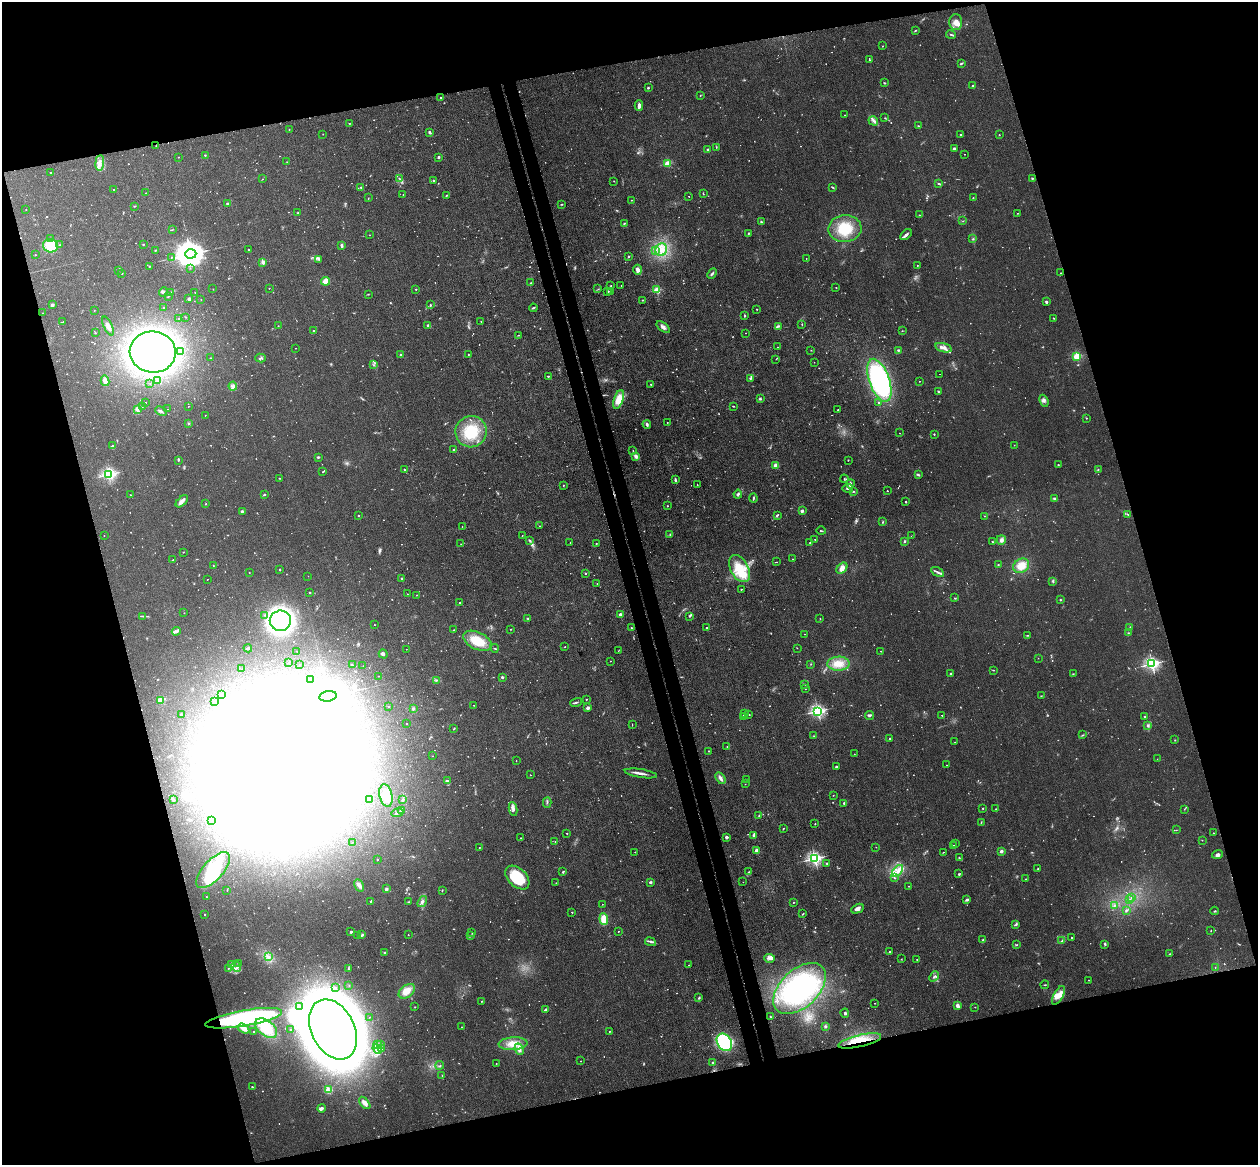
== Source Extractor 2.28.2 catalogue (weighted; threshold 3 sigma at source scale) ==
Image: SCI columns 58-5079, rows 155-4805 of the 5135 x 5078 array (HDU 1 of 3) = the unmasked area's bounding box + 8 px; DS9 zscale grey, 4 x 4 block average (1 PNG px = mean of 4 x 4 image px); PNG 1260 x 1167 px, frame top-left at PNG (2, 2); each listed source drawn as its Kron ellipse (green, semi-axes under 4 px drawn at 4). Shown black and unused: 32% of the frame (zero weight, under 3 of 4 exposures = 6% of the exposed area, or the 3 px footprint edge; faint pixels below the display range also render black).
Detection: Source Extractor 2.28.2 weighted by HDU 2 'WHT'. Background 0.0396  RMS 0.0045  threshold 0.0201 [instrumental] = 3 sigma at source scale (4.5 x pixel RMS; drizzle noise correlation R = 1.50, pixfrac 1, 0.05/0.05 arcsec/px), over >= 5 px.
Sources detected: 1280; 111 too faint to see at this stretch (4 x 4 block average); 77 inside a brighter object's white glare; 13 cosmic-ray / hot-pixel residue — neither listed nor drawn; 20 coinciding with a brighter row at this scale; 39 inside a brighter listed object's ellipse — not listed separately; of the other 1020, all 500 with FLUX_AUTO >= 1.04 (the completeness limit of this list) listed and drawn (520 fainter detections not listed), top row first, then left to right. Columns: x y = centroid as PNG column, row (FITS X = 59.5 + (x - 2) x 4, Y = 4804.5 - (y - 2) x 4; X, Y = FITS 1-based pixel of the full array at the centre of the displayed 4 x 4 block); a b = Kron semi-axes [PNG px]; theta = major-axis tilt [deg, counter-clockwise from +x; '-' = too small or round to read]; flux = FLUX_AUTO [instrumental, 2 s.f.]
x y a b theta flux
956 22 8 6 88 21
915 30 3 2 - 2.1
951 35 5 2 - 3.6
883 46 2 2 - 1.5
869 60 4 2 - 2.1
961 63 4 2 - 3.5
884 83 2 2 - 1.8
973 86 2 2 - 1.8
648 88 2 2 - 6.1
700 96 2 2 - 1.3
440 97 2 2 - 4
639 106 5 2 - 12
845 115 2 2 - 1.1
885 118 2 2 - 1.4
873 121 5 2 - 6.1
349 123 3 2 - 1.5
919 126 4 2 - 2.4
289 129 2 2 - 1.1
429 132 3 3 - 3.8
323 134 2 2 - 1.9
960 135 2 2 - 3.3
999 135 2 2 - 1.4
156 146 2 2 - 1.5
716 147 3 2 - 1.4
954 148 3 2 - 4
708 149 2 2 - 5.7
965 154 2 2 - 1.3
205 155 2 2 - 3
178 157 2 2 - 1.7
438 157 3 2 - 4.8
287 162 2 2 - 1.1
100 163 8 3 85 12
668 163 2 2 - 140
51 173 2 2 - 5.1
1032 178 4 2 - 2.4
262 179 2 2 - 1.3
400 179 2 2 - 1.1
433 180 2 2 - 9.4
614 181 2 2 - 2.4
938 183 2 2 - 3.1
361 187 3 2 - 2.5
832 187 3 2 - 2.7
114 189 2 2 - 1.9
146 193 2 2 - 1.4
703 194 3 2 - 1.6
403 195 2 2 - 1.1
446 195 3 2 - 2.2
689 196 2 2 - 2
368 198 2 2 - 1.3
973 198 3 2 - 1.6
631 200 2 2 - 1.2
227 203 2 2 - 16
562 204 3 2 - 2
134 206 2 2 - 1.8
26 209 2 2 - 1
298 213 2 2 - 3.9
1017 213 2 2 - 1.6
919 215 2 2 - 1.3
963 221 2 2 - 1.2
761 222 3 2 - 2.6
624 223 3 2 - 2.9
845 229 16 13 3 81
172 230 3 2 - 1.2
749 233 3 2 - 2
370 235 2 2 - 1.1
906 235 7 2 44 7
50 238 2 2 - 1.8
973 239 3 2 - 2.4
143 244 2 2 - 4
59 245 2 2 - 1.3
50 246 7 6 - 70
342 246 4 2 - 6
155 250 2 2 - 3.9
249 250 2 2 - 2.3
656 250 2 2 - 1.5
661 250 6 5 - 26
191 254 5 4 - 6100
35 255 2 2 - 1.5
628 256 2 2 - 4.1
171 257 2 2 - 2.1
806 258 2 2 - 1.2
319 259 3 2 - 2.6
263 262 2 2 - 39
917 265 2 2 - 1.4
150 266 2 2 - 4.4
190 268 2 2 - 1.5
118 270 2 2 - 1.5
637 270 5 3 - 10
122 273 2 2 - 2
1061 273 2 2 - 1.5
712 274 6 2 45 4.7
325 281 4 4 - 36
531 283 2 2 - 5.2
611 285 2 2 - 2.8
621 286 2 2 - 1.6
836 287 2 2 - 1.3
269 288 2 2 - 1.3
213 289 2 2 - 1.2
416 289 2 2 - 3.6
598 289 2 2 - 1.5
657 290 2 2 - 160
608 291 2 2 - 2.1
610 291 2 2 - 1.1
163 292 4 3 - 3.8
195 292 2 2 - 1.5
171 293 4 2 - 3.5
368 294 2 2 - 1.1
169 296 3 2 - 2.1
189 299 2 2 - 12
201 299 2 2 - 1.5
643 300 2 2 - 3.7
1046 302 2 2 - 19
52 305 4 3 - 3.9
430 305 3 2 - 2
163 307 2 2 - 1.6
533 308 4 2 - 2.6
756 309 2 2 - 1.3
94 310 2 2 - 1.2
42 313 2 2 - 1.3
744 316 4 2 - 2
186 317 2 2 - 1.7
178 318 2 2 - 1.5
1054 318 3 2 - 1.3
481 321 2 2 - 1.3
63 322 2 2 - 1.2
802 324 2 2 - 1.9
428 325 4 3 - 4.2
108 326 10 3 -65 14
278 326 2 2 - 1.3
778 326 3 2 - 4
663 327 8 4 -37 10
313 331 2 2 - 10
902 331 2 2 - 1.1
95 332 2 2 - 1
746 333 2 2 - 1.4
519 335 2 2 - 1.7
778 347 2 2 - 1.3
295 348 2 2 - 1.5
943 348 8 3 -16 13
811 350 2 2 - 1.7
898 350 3 2 - 3.5
153 352 23 20 -4 1500
181 352 2 2 - 1.2
401 355 2 2 - 4.2
468 355 2 2 - 2.2
1076 356 2 2 - 190
211 358 2 2 - 1.1
261 358 5 2 - 3.7
776 359 2 2 - 1
814 362 2 2 - 1.4
373 365 3 2 - 2
940 374 2 2 - 1.4
548 376 2 2 - 7.7
750 378 4 2 - 3.4
879 380 22 10 -70 550
105 381 5 4 - 13
157 381 3 2 - 3.8
919 381 2 2 - 1.1
150 383 2 2 - 1.1
651 385 3 2 - 2.1
233 386 4 2 - 3.4
938 392 2 2 - 3.1
619 399 10 4 71 44
760 399 3 3 - 3.6
1044 401 6 3 -67 7.5
146 402 2 2 - 1.2
878 402 2 2 - 1.6
142 406 2 2 - 1.9
188 406 2 2 - 1.5
733 406 2 2 - 1.9
137 409 4 3 - 11
168 409 2 2 - 1.3
838 410 2 2 - 2.5
161 411 6 2 -25 5.9
205 415 2 2 - 1.5
1086 418 2 2 - 1.4
667 422 2 2 - 1.3
188 424 3 2 - 1.8
647 424 4 2 - 5.3
471 432 16 15 - 97
900 433 2 2 - 1.2
934 434 2 2 - 3.5
1014 445 2 2 - 1.4
112 446 2 2 - 2
454 449 2 2 - 4.2
633 450 2 2 - 1.2
318 457 3 2 - 4.4
636 457 4 3 - 6
178 460 2 2 - 2.7
848 460 2 2 - 1.4
776 465 2 2 - 75
1058 465 2 2 - 2.6
1098 469 3 2 - 1.6
405 470 2 2 - 1.8
323 472 2 2 - 2.6
108 474 2 2 - 360
919 475 2 2 - 2.7
279 478 2 2 - 1.8
844 479 4 2 - 1.7
675 480 3 2 - 6
850 484 4 3 - 7.4
563 485 2 2 - 2.3
697 485 2 2 - 1.2
848 488 5 2 - 4.2
853 491 2 2 - 2.4
887 491 2 2 - 2.2
264 494 2 2 - 4.4
738 494 4 3 - 5.2
130 495 2 2 - 2
753 498 4 2 - 3.6
1054 499 3 2 - 3.1
182 501 7 3 44 13
906 502 2 2 - 7.9
206 504 2 2 - 1.6
667 506 2 2 - 1.5
242 511 2 2 - 6.3
802 511 2 2 - 22
1128 514 3 2 - 1.8
777 515 4 2 - 3.8
358 516 2 2 - 2.4
984 516 2 2 - 1.1
883 522 2 2 - 2.3
540 526 2 2 - 1.2
462 527 2 2 - 1.3
821 531 5 2 - 2.4
670 534 2 2 - 1.9
104 535 2 2 - 1.1
522 535 2 2 - 1.2
911 536 2 2 - 1.1
815 539 2 2 - 1.2
529 540 3 2 - 3
1001 540 5 4 - 7.9
904 541 3 2 - 2.9
570 542 2 2 - 1.1
992 542 2 2 - 1.7
596 543 2 2 - 3.2
810 543 2 2 - 1.4
461 544 2 2 - 1.1
183 552 2 2 - 1.2
793 559 2 2 - 1.2
173 560 2 2 - 1.9
777 562 2 2 - 3.2
213 565 2 2 - 1.1
998 565 2 2 - 2.6
1021 566 8 6 33 38
739 568 15 9 -61 71
842 568 6 4 46 17
280 570 2 2 - 1.7
938 572 7 2 -28 5.8
249 573 2 2 - 1.4
585 573 2 2 - 2.3
308 576 2 2 - 1.1
207 579 2 2 - 1.8
402 579 4 2 - 2.3
1053 582 4 2 - 3.4
597 584 2 2 - 1.2
741 589 3 2 - 1.4
310 592 2 2 - 1.8
407 594 2 2 - 1.2
417 595 2 2 - 1
954 598 2 2 - 2.1
1060 600 2 2 - 2.3
460 602 2 2 - 2.6
184 613 2 2 - 1.1
620 614 2 2 - 32
264 615 2 2 - 1.3
143 616 2 2 - 1.1
690 616 4 2 - 3.5
528 618 3 2 - 2.4
820 619 2 2 - 1.2
280 621 10 10 - 1100
374 625 2 2 - 1.3
631 628 2 2 - 2.8
707 628 2 2 - 2.5
1130 628 2 2 - 2
511 629 2 2 - 1.1
454 630 2 2 - 1.7
176 631 4 3 - 6.2
1128 633 2 2 - 1.7
805 634 2 2 - 1
1027 635 3 2 - 1.8
477 641 15 8 -25 68
565 647 2 2 - 1.4
248 648 4 2 - 5.2
494 648 4 2 - 3.1
797 648 3 2 - 1
406 649 2 2 - 1.1
297 651 2 2 - 1.3
618 651 3 2 - 1.1
881 651 2 2 - 1.5
383 654 5 4 - 4.9
1038 658 2 2 - 1.4
610 661 2 2 - 1.5
289 662 2 2 - 1.7
811 664 2 2 - 1.1
839 664 11 7 2 32
1152 664 2 2 - 760
299 665 2 2 - 1.7
352 665 2 2 - 1.8
363 666 2 2 - 1.4
242 669 2 2 - 1.4
993 670 3 2 - 1.3
951 674 2 2 - 8.3
1073 674 3 2 - 1.3
378 676 2 2 - 1.1
502 677 2 2 - 4.5
310 679 2 2 - 1.2
436 680 2 2 - 2.2
804 684 3 2 - 1.2
805 689 2 2 - 1.1
221 694 2 2 - 2.2
328 696 9 5 9 17000
1041 696 2 2 - 1.3
586 699 2 2 - 2.8
161 700 2 2 - 110
215 702 2 2 - 3.5
576 702 6 2 14 4.4
474 705 2 2 - 1.3
389 706 2 2 - 1.8
413 708 3 2 - 3.7
588 708 3 3 - 7.9
818 711 2 2 - 660
182 714 3 2 - 2.9
745 714 2 2 - 1.9
749 715 2 2 - 1.9
942 715 2 2 - 1.4
743 716 2 2 - 11
869 716 4 3 - 5.1
1145 717 2 2 - 7.5
406 723 2 2 - 2.4
632 725 3 2 - 1.4
1148 726 4 3 - 4.5
454 729 3 2 - 2.7
1083 735 3 2 - 1.6
813 736 2 2 - 1.2
890 739 2 2 - 4
1175 740 2 2 - 1.2
955 742 2 2 - 1.2
727 747 2 2 - 1.2
709 751 2 2 - 1.5
854 754 2 2 - 1.1
432 756 2 2 - 1.2
1157 759 2 2 - 1.1
516 761 2 2 - 1.5
947 765 2 2 - 1.5
836 767 2 2 - 6.2
641 773 16 2 -9 13
530 775 2 2 - 1.7
720 778 6 3 -57 9.2
747 780 2 2 - 1.2
448 781 2 2 - 1.7
745 784 2 2 - 1.3
833 795 2 2 - 1.3
386 796 11 6 -77 39
369 799 3 2 - 2.5
403 799 4 2 - 3.6
173 800 4 2 - 3.6
547 803 5 2 - 3.6
844 803 2 2 - 3.5
983 808 2 2 - 3.2
513 809 7 4 -81 9.7
996 809 2 2 - 1.3
1184 809 2 2 - 1.1
401 810 4 3 - 4.9
397 813 6 2 14 6.1
759 816 2 2 - 2.2
211 820 2 2 - 1.4
981 822 2 2 - 1.9
815 824 2 2 - 2.5
783 829 3 2 - 1.6
1176 830 2 2 - 1.1
567 833 2 2 - 3.6
1213 833 2 2 - 2.5
753 835 3 2 - 4.6
726 837 2 2 - 8.4
521 838 2 2 - 3
1202 840 2 2 - 1.1
555 841 2 2 - 1.5
352 842 2 2 - 1
956 843 3 2 - 1.3
954 845 3 2 - 2
479 847 2 2 - 1.2
876 847 2 2 - 1.8
757 851 2 2 - 25
1001 851 2 2 - 38
635 852 2 2 - 1.5
943 852 2 2 - 1.4
1217 854 5 3 - 7.4
815 858 2 2 - 710
959 858 4 2 - 1.7
377 859 2 2 - 1.5
827 863 2 2 - 4.8
1038 868 2 2 - 2.3
213 870 22 10 47 140
898 871 7 3 49 15
563 872 2 2 - 3
748 872 3 2 - 2.2
959 874 2 2 - 2.9
517 878 14 9 -44 110
894 878 2 2 - 2
1026 879 2 2 - 1.1
650 882 3 2 - 5
743 882 2 2 - 1.3
556 883 2 2 - 1.4
359 885 6 4 -60 11
909 886 2 2 - 1.2
386 889 2 2 - 6.7
227 890 2 2 - 1.1
442 890 3 2 - 1.6
206 897 2 2 - 2.1
1132 898 2 2 - 2.8
967 900 4 3 - 4.7
1129 900 2 2 - 2.8
370 901 2 2 - 1.7
409 902 3 2 - 1.4
422 902 6 3 54 7
793 902 2 2 - 2.5
602 904 2 2 - 1.1
1115 905 2 2 - 1.9
857 909 7 3 27 14
1126 911 3 2 - 2.3
1214 911 4 2 - 2.1
572 912 2 2 - 2.2
205 914 2 2 - 2
803 914 3 2 - 2.4
604 919 6 4 -85 35
1015 925 4 2 - 3.8
618 931 2 2 - 2.1
1211 931 2 2 - 1.1
351 932 3 2 - 3.9
472 933 2 2 - 1.3
357 935 2 2 - 1.6
362 935 3 2 - 5.6
408 935 2 2 - 1.5
470 936 4 2 - 4.7
1072 937 2 2 - 2.1
983 940 3 2 - 3.5
1062 941 4 2 - 2.3
650 942 5 2 - 4.6
1105 944 3 2 - 2.5
1017 945 2 2 - 1.2
384 952 2 2 - 2
890 952 3 2 - 2.5
1170 954 2 2 - 1.6
268 957 3 2 - 2.9
770 958 5 3 - 7.6
901 959 2 2 - 1.2
917 959 2 2 - 1.1
238 964 2 2 - 1.2
231 965 4 2 - 4
689 965 2 2 - 1.9
236 967 5 3 - 7.9
228 968 3 2 - 2
1215 968 2 2 - 1.9
348 969 2 2 - 2.1
934 976 6 2 48 4
1088 980 2 2 - 1.5
349 985 2 2 - 1.1
1045 985 4 2 - 1.9
335 987 2 2 - 1.3
799 988 31 19 43 380
407 991 9 6 38 30
1058 995 10 4 62 20
699 998 3 2 - 3
482 1001 2 2 - 2.3
874 1003 2 2 - 1.7
299 1006 2 2 - 1.9
957 1006 4 2 - 16
415 1007 2 2 - 1.2
975 1007 2 2 - 1.1
545 1009 4 2 - 3.4
845 1013 4 2 - 3.3
370 1017 2 2 - 1.4
771 1017 3 2 - 2.4
244 1018 39 8 10 530
825 1026 3 3 - 4.5
462 1027 2 2 - 1.4
244 1028 6 3 -33 19
266 1028 12 7 -37 52
333 1029 32 21 -63 6700
291 1030 2 2 - 3.3
609 1031 2 2 - 1.9
253 1032 2 2 - 3.7
860 1041 22 6 13 60
724 1042 9 7 -57 420
378 1044 2 2 - 2.3
513 1044 14 6 4 35
381 1045 2 2 - 2.2
382 1048 4 3 - 6.5
377 1049 5 3 - 9.3
519 1049 6 4 -68 11
581 1061 2 2 - 1.1
713 1063 2 2 - 17
496 1064 2 2 - 1.1
440 1065 4 2 - 2.2
442 1075 2 2 - 1.1
252 1087 2 2 - 2.7
328 1090 3 3 - 7.2
365 1103 7 4 -49 14
321 1108 4 2 - 8.7
Overlapping masked pixels (flux is a lower limit): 2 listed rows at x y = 244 1018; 860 1041
Diffuse or blended objects may show on this block-average render without a row.